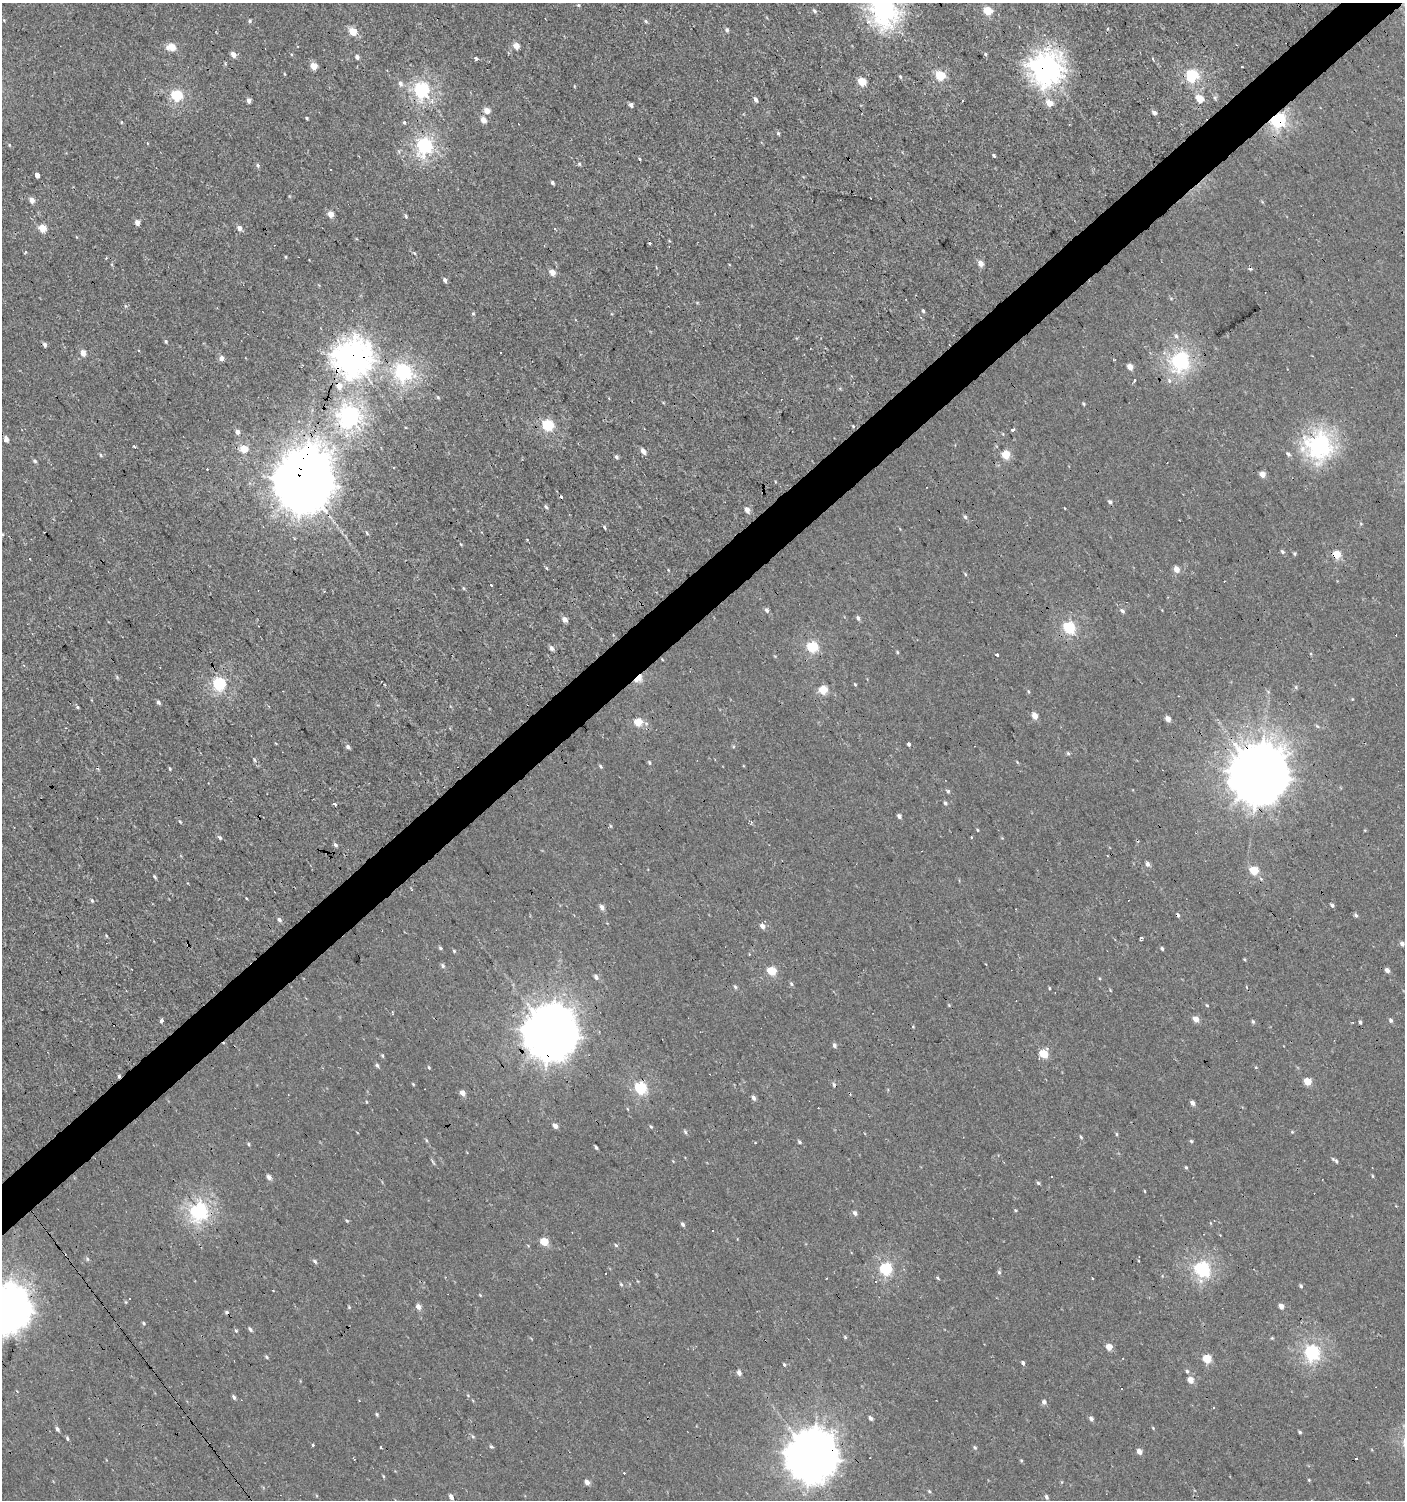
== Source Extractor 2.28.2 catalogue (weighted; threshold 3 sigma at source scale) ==
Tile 10 of 4 x 4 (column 2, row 3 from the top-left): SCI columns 1604-3006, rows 1499-2996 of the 5947 x 5993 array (HDU 1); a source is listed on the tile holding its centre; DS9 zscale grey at full resolution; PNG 1407 x 1502 px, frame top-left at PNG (2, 3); no overlay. Shown black and unused: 4% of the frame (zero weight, under 2 of 3 exposures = <1% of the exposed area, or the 3 px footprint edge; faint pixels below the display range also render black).
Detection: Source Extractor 2.28.2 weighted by HDU 2 'WHT'; one run over the whole footprint, this tile lists its part. Background 7.41e-04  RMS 0.0043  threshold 0.0193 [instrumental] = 3 sigma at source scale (4.5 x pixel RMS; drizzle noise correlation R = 1.50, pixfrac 1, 0.0396/0.0396 arcsec/px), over >= 5 px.
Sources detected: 285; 1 inside a brighter object's white glare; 29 cosmic-ray / hot-pixel residue — not listed; the other 255 listed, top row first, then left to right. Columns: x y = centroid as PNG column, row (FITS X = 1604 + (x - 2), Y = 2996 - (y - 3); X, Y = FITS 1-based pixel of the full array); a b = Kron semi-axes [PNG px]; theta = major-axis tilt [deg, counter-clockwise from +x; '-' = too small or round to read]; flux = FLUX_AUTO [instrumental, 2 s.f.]
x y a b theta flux
578 5 5 4 - 0.5
884 10 10 9 - 240
814 11 6 4 -46 0.89
987 11 5 5 - 14
250 21 5 4 - 0.61
646 21 5 4 - 0.6
727 30 6 5 - 0.82
352 31 5 5 - 9.4
516 46 5 4 - 4.7
171 47 7 5 -2 7.9
233 54 5 4 - 3
985 54 5 4 - 0.53
357 57 4 4 - 1.5
476 58 4 3 - 1.8
1153 59 4 3 - 0.82
314 66 5 4 - 7.2
1242 66 3 3 - 8.1
1045 67 12 11 - 320
940 75 5 5 - 22
1192 76 6 6 - 57
900 77 5 3 - 0.54
862 81 5 5 - 12
400 83 7 6 - 1.4
422 90 7 6 - 90
176 95 6 5 - 34
1199 98 5 4 - 8.2
1215 98 6 5 - 0.73
249 100 4 3 - 2.2
756 100 5 4 - 1.5
432 101 4 4 - 2
1049 103 5 5 - 5.4
631 105 4 4 - 1.4
487 111 5 5 - 3.8
1154 113 5 4 - 1.5
307 118 4 3 - 0.45
483 120 5 5 - 3.5
1278 120 6 6 - 88
121 122 5 3 - 0.38
404 123 5 4 - 0.58
778 133 5 4 - 0.6
9 145 5 3 - 0.36
424 146 7 6 - 110
994 155 4 3 - 0.54
579 164 5 4 - 0.56
257 165 6 4 -86 0.75
330 170 3 2 - 0.65
37 175 3 3 - 37
552 183 4 3 - 0.89
32 200 5 4 - 3.1
330 214 5 4 - 4.4
406 216 5 4 - 0.56
137 222 5 4 - 2.4
42 228 5 5 - 8
239 228 5 4 - 2.5
414 253 5 3 - 0.46
286 257 5 3 - 0.34
981 263 5 5 - 3.1
552 272 5 5 - 3.7
445 280 4 4 - 1.5
923 311 4 4 - 0.57
473 313 5 4 - 0.48
1176 336 6 5 - 1.1
166 341 5 4 - 0.53
45 344 5 4 - 1.2
83 353 7 6 - 2.6
352 357 13 13 - 440
221 358 5 5 - 2.3
1180 361 7 7 - 120
1130 367 5 4 - 3.5
403 371 7 6 - 110
1134 381 3 3 - 1.1
339 385 7 6 - 4.8
438 397 5 4 - 0.5
1084 404 4 4 - 0.47
349 415 8 7 - 160
548 425 6 5 - 35
853 426 3 3 - 0.34
1013 430 4 3 - 1.9
237 431 5 5 - 1.6
6 439 6 4 -74 1.9
1319 445 9 8 - 200
244 449 5 5 - 9.1
643 451 6 4 -59 2.2
1288 454 7 5 -45 0.9
101 455 5 3 - 0.42
1006 455 5 4 - 16
616 457 5 4 - 0.79
35 461 5 4 - 0.71
1262 474 5 4 - 4
303 482 18 18 - 2500
1110 502 5 4 - 0.98
546 507 6 4 -58 0.79
747 509 5 4 - 3.2
965 517 6 5 - 0.85
604 527 6 2 -65 0.6
367 533 6 4 -48 0.58
1282 552 6 4 -62 0.66
1294 554 5 4 - 0.54
1336 554 5 5 - 15
29 559 3 3 - 1.5
547 568 5 3 - 0.42
1177 569 5 4 - 4.4
965 574 5 3 - 0.43
491 585 3 2 - 1.2
463 588 5 3 - 0.39
767 610 6 5 - 1.2
1122 611 7 5 -40 0.98
858 618 6 4 -67 1.2
565 619 5 4 - 2.9
1069 628 6 5 - 41
812 647 6 5 - 30
551 648 6 5 - 1.3
897 652 4 4 - 0.48
997 655 4 3 - 0.8
638 678 8 4 44 16
219 684 6 5 - 54
1296 687 5 5 - 0.63
823 690 5 5 - 14
1029 691 6 3 -71 0.46
158 702 5 4 - 0.87
78 707 4 4 - 0.49
1035 716 5 4 - 4.5
1168 719 5 4 - 3.1
638 722 5 5 - 11
1317 726 6 4 -44 0.57
908 744 4 3 - 0.89
348 747 6 4 -33 1
1068 753 5 5 - 0.6
255 760 6 3 -69 0.52
649 762 5 3 - 0.55
601 766 5 4 - 0.64
170 768 4 3 - 0.51
1259 775 19 18 - 2300
947 791 8 3 -46 0.73
945 803 5 4 - 0.77
335 804 3 3 - 2.5
899 816 5 4 - 1.4
977 830 4 3 - 0.36
220 837 6 4 -51 0.84
972 837 3 2 - 0.84
335 845 6 4 -41 0.84
1107 856 3 2 - 0.45
1147 864 6 4 -66 1.4
1254 870 5 5 - 15
155 877 6 3 -54 0.52
412 890 3 3 - 0.42
92 901 6 3 -53 0.56
1332 905 5 4 - 0.8
602 907 5 5 - 2.1
1356 915 5 4 - 0.78
279 919 6 5 - 1.1
762 926 5 5 - 2.6
1141 937 6 3 -19 0.47
1402 944 5 4 - 1.5
440 948 4 4 - 0.56
1162 948 4 3 - 0.61
454 951 4 4 - 0.48
443 966 6 5 - 0.87
1387 970 5 5 - 1.4
772 971 5 5 - 17
596 977 5 5 - 1.5
791 984 5 4 - 0.64
735 987 5 4 - 0.63
1049 988 4 3 - 0.38
1207 1005 5 3 - 0.38
392 1012 5 3 - 0.45
1196 1019 5 4 - 3.5
161 1020 4 4 - 1.1
1391 1020 5 5 - 0.92
1253 1021 6 4 -63 0.68
1360 1022 4 3 - 0.77
550 1034 18 17 - 1600
834 1045 5 4 - 1.2
1043 1054 6 5 - 12
382 1056 5 4 - 0.49
377 1065 5 4 - 0.83
429 1067 5 4 - 0.48
1308 1082 5 4 - 9
413 1084 4 3 - 0.39
641 1088 6 5 - 40
463 1093 5 4 - 2.8
754 1097 5 4 - 1.7
366 1102 5 3 - 0.32
1193 1103 5 4 - 1.7
555 1126 4 4 - 2.1
651 1127 5 4 - 0.51
685 1132 5 4 - 0.79
1116 1134 5 3 - 0.43
1081 1137 5 4 - 0.52
426 1140 6 3 -71 0.46
1191 1141 5 4 - 0.53
799 1142 5 3 - 0.64
248 1144 5 3 - 0.42
596 1147 4 3 - 0.68
1335 1161 8 3 -39 0.88
433 1163 10 2 -54 0.59
1186 1167 4 3 - 0.53
1372 1176 4 3 - 0.39
269 1177 5 4 - 1.9
1038 1183 5 4 - 0.65
1015 1210 5 3 - 0.41
199 1211 7 7 - 120
855 1213 6 5 - 1.3
347 1221 5 3 - 0.43
683 1224 5 4 - 0.87
544 1242 5 4 - 11
616 1245 6 4 -44 0.58
87 1259 6 4 -88 0.55
315 1261 7 4 -46 0.74
886 1269 6 5 - 45
1202 1269 6 6 - 80
999 1272 6 5 - 0.68
937 1278 4 3 - 0.56
621 1284 5 4 - 0.52
1301 1286 5 4 - 0.66
273 1290 2 2 - 0.36
129 1298 3 2 - 0.41
1281 1306 4 4 - 2.8
418 1307 5 4 - 2.9
7 1309 16 15 - 930
144 1323 5 4 - 0.47
250 1329 6 4 -59 0.85
236 1330 6 4 -67 0.55
845 1337 6 3 -47 0.45
1109 1347 4 4 - 5.7
1312 1352 6 6 - 81
267 1357 5 4 - 0.5
1207 1359 5 5 - 14
1023 1363 5 4 - 0.84
784 1364 5 3 - 0.46
1187 1371 5 4 - 0.69
739 1373 5 4 - 1.8
1190 1380 5 4 - 4.7
1122 1388 3 3 - 5.5
234 1397 6 4 -55 0.86
1044 1402 5 5 - 1.3
377 1414 5 3 - 0.56
870 1418 5 4 - 1.2
1091 1419 6 5 - 1.1
1153 1428 4 4 - 0.34
57 1429 6 4 -57 0.98
1300 1432 5 3 - 0.56
473 1436 6 4 -45 0.6
67 1438 5 4 - 0.56
313 1445 3 3 - 2.5
491 1447 6 3 -17 0.59
975 1447 6 4 -67 0.59
1139 1451 6 5 - 2.1
811 1456 17 16 - 1300
1021 1460 5 3 - 0.39
1309 1480 4 4 - 0.38
587 1482 5 4 - 2.4
929 1491 5 4 - 0.5
451 1497 5 4 - 1.8
1046 1497 5 4 - 1
Overlapping masked pixels (flux is a lower limit): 12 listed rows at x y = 1045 67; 422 90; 1278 120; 352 357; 339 385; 303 482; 1336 554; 638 678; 1259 775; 550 1034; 7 1309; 811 1456
Isophote crosses this tile's border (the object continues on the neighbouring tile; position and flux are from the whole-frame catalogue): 2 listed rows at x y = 884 10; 7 1309